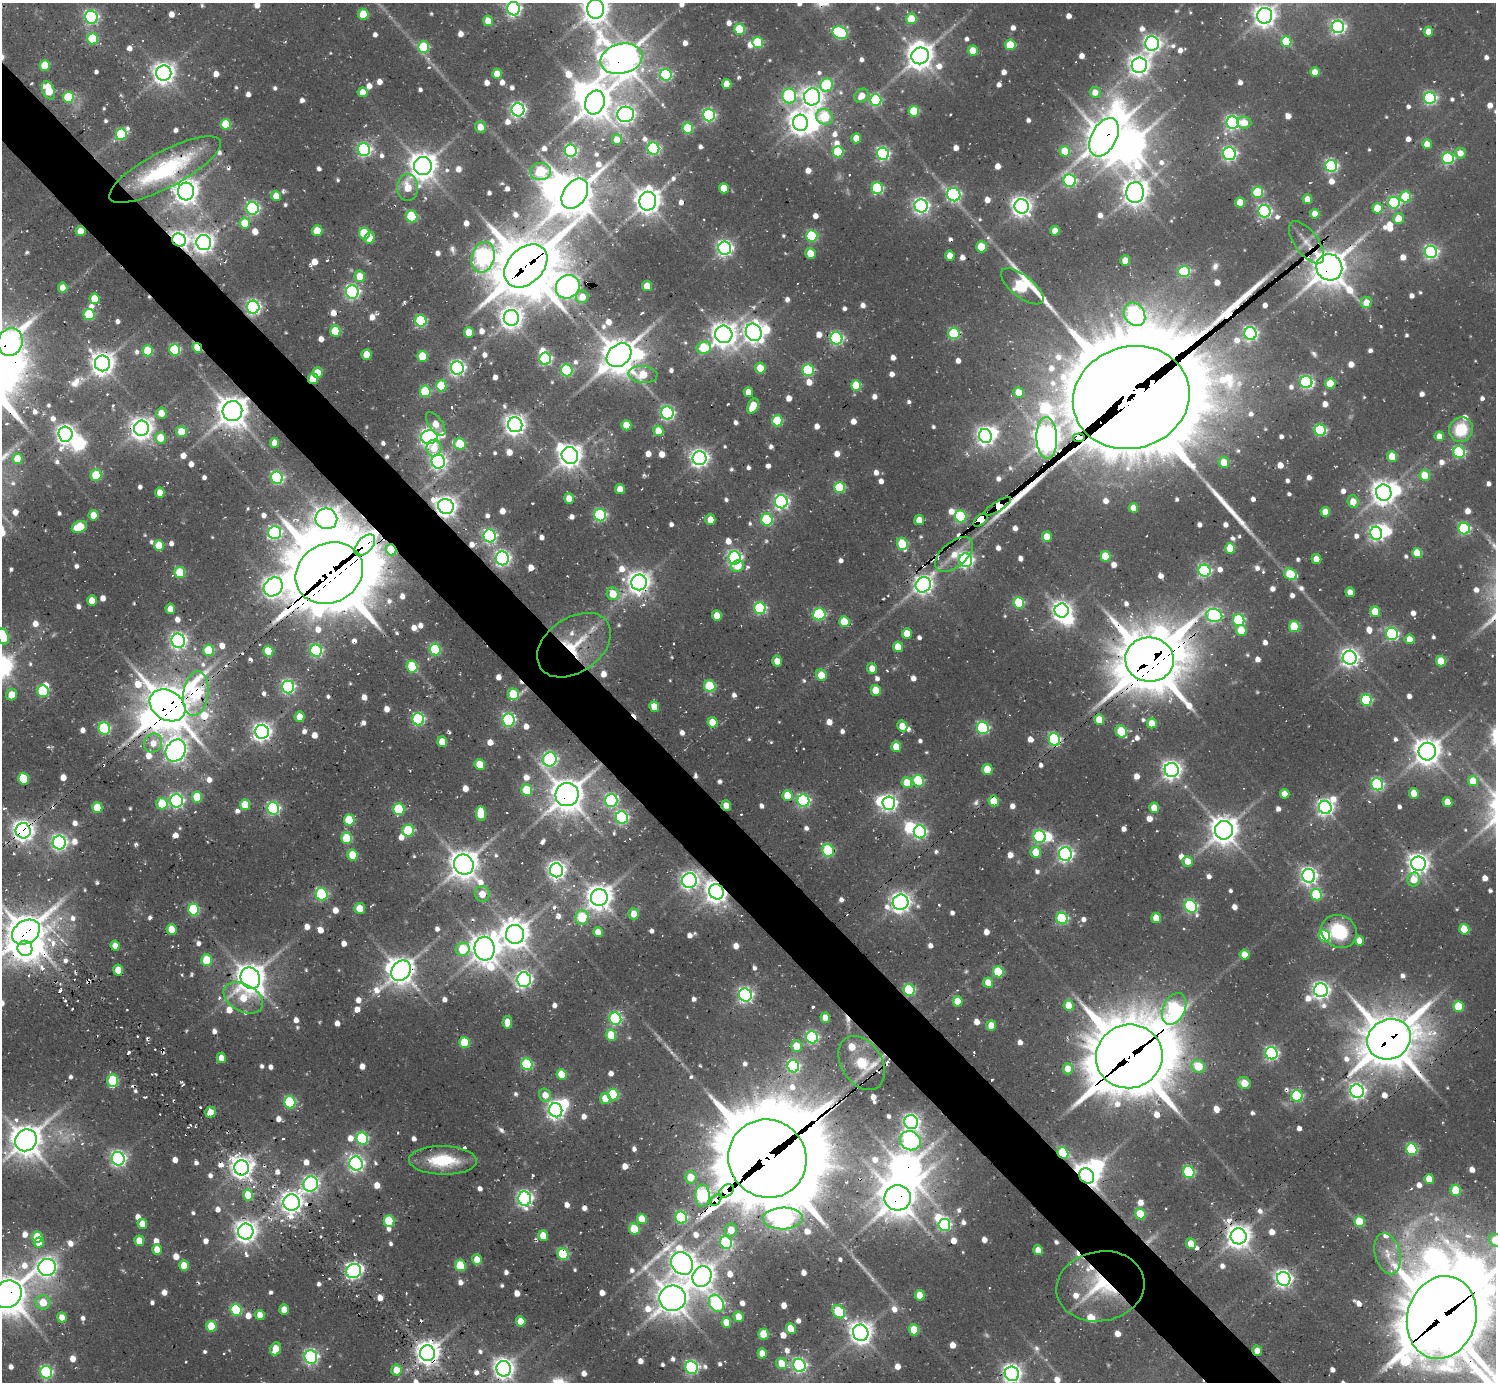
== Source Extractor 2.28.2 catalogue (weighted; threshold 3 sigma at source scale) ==
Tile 11 of 4 x 4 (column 3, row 3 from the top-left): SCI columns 3404-4897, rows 2091-3470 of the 6424 x 6381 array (HDU 1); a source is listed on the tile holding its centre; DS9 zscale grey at full resolution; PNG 1498 x 1384 px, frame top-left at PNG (2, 3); each listed source drawn as its Kron ellipse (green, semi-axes under 4 px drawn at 4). Shown black and unused: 5% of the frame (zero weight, under 2 of 3 exposures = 15% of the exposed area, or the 3 px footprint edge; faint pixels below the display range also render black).
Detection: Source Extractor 2.28.2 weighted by HDU 2 'WHT'; one run over the whole footprint, this tile lists its part. Background 0.135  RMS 0.011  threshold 0.0488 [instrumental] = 3 sigma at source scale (4.5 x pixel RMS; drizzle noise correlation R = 1.50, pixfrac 1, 0.05/0.05 arcsec/px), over >= 5 px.
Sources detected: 1151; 7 too faint to see at this stretch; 34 inside a brighter object's white glare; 30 cosmic-ray / hot-pixel residue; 3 long thin detections or spike segments (spike, bleed or trail) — neither listed nor drawn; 14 inside a brighter listed object's ellipse — not listed separately; of the other 1063, all 500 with FLUX_AUTO >= 12.9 (the completeness limit of this list) listed and drawn (563 fainter detections not listed), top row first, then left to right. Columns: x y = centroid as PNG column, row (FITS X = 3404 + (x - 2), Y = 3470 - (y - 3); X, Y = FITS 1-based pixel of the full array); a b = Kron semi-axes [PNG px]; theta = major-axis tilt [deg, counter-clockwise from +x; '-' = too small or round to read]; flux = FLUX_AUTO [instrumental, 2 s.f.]
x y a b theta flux
514 9 7 6 - 270
596 9 9 8 - 1400
363 14 5 5 - 39
1265 16 8 7 - 900
91 17 6 6 - 220
911 19 5 5 - 48
488 21 5 4 - 18
1338 27 6 6 - 310
740 29 5 5 - 55
1428 32 5 4 - 18
840 33 8 6 -23 150
92 39 5 5 - 68
1286 41 5 5 - 57
758 42 5 5 - 74
1152 43 7 7 - 460
1010 45 5 5 - 54
423 47 6 5 - 81
973 51 5 5 - 24
920 56 9 8 - 1300
621 59 21 15 14 2400
45 65 5 5 - 35
1139 65 8 7 - 770
1315 72 5 5 - 19
164 73 7 7 - 900
497 74 5 5 - 21
666 75 6 5 - 130
727 84 5 5 - 19
826 85 7 6 - 73
49 90 9 6 -67 36
363 92 5 5 - 14
1095 92 5 5 - 15
789 96 7 7 - 160
861 96 8 6 48 14
68 97 5 5 - 70
812 97 8 8 - 800
1430 98 6 6 - 220
876 100 6 5 - 130
595 102 12 9 70 1900
518 110 6 6 - 350
914 111 5 5 - 55
626 114 8 7 - 570
709 115 6 6 - 200
824 117 8 7 - 57
1244 122 7 6 - 17
801 123 8 7 - 940
1233 123 6 6 - 310
226 124 5 5 - 48
480 127 6 5 - 14
688 128 5 5 - 65
121 134 6 5 - 91
1104 137 21 12 62 2500
856 138 5 5 - 19
617 140 5 5 - 22
1427 144 5 4 - 16
653 149 6 6 - 180
364 150 6 6 - 240
571 151 6 6 - 160
1065 151 5 5 - 34
838 152 5 5 - 61
1460 153 5 5 - 13
883 154 6 6 - 240
1229 154 6 6 - 260
1448 158 6 6 - 160
423 166 9 9 - 1500
1331 166 6 5 - 230
165 170 62 18 28 130
540 171 10 8 6 90
1070 181 6 6 - 170
408 187 13 10 -89 27
724 188 5 5 - 28
877 188 6 5 - 110
186 191 9 8 - 1100
1135 192 10 8 86 1300
1258 192 5 5 - 85
575 194 16 11 55 2800
954 195 7 6 - 240
276 196 5 5 - 17
1406 197 5 5 - 64
1307 199 5 5 - 16
648 201 9 8 - 1400
1240 202 5 5 - 28
1394 203 6 6 - 130
921 206 6 6 - 410
1022 206 7 7 - 710
253 208 6 6 - 220
1377 208 5 5 - 33
1264 211 6 6 - 220
1315 214 5 4 - 14
412 216 6 5 - 86
1398 218 5 5 - 22
245 223 5 5 - 31
80 231 5 5 - 17
317 231 5 5 - 22
1055 231 5 4 - 18
364 233 6 5 - 75
812 236 6 5 - 110
370 238 6 5 - 19
179 240 7 6 - 560
1307 242 25 11 -53 25
204 243 8 7 - 740
981 247 5 5 - 36
725 248 6 6 - 380
1431 252 6 6 - 280
810 253 5 5 - 23
950 256 5 4 - 16
483 257 15 11 75 380
1125 261 5 5 - 16
526 266 25 17 45 5500
1329 267 13 12 - 2400
1184 272 6 5 - 130
360 276 6 5 - 22
647 286 5 5 - 22
1022 286 26 11 -38 180
568 287 12 11 - 900
63 288 5 5 - 14
352 292 6 6 - 280
582 297 6 6 - 15
95 299 5 5 - 32
1366 302 5 5 - 17
253 307 6 6 - 330
1134 314 12 10 -55 290
89 315 5 5 - 76
511 318 8 7 - 840
421 321 6 5 - 110
335 331 5 5 - 42
469 332 5 5 - 23
754 332 9 7 -64 740
954 333 6 5 - 97
724 334 9 8 - 1200
1250 334 6 6 - 280
836 338 6 6 - 190
10 342 14 12 73 230
197 348 5 4 - 47
704 348 7 6 - 54
175 350 6 5 - 110
148 351 5 5 - 52
367 354 5 5 - 20
619 355 13 10 40 2700
423 356 5 5 - 40
545 359 6 6 - 200
102 363 8 7 - 1100
457 368 6 6 - 360
760 368 5 5 - 26
567 370 6 5 - 130
808 370 6 5 - 110
318 372 5 5 - 15
643 374 14 8 -4 36
313 379 5 5 - 30
1306 382 6 6 - 190
1330 384 5 5 - 42
856 385 5 5 - 49
441 386 5 5 - 47
425 391 6 5 - 70
748 392 5 5 - 15
1019 392 5 5 - 24
1131 398 59 51 16 38000
753 406 8 5 64 31
232 411 10 9 - 1900
161 413 5 5 - 15
667 413 6 6 - 250
777 421 5 5 - 74
436 424 13 7 -54 16
515 425 7 7 - 760
626 425 5 5 - 26
141 428 7 7 - 990
1461 429 12 11 - 45
1320 430 6 5 - 130
658 431 5 5 - 21
181 432 5 5 - 29
65 434 7 7 - 630
985 436 7 6 - 520
1439 436 5 4 - 14
429 437 8 7 - 510
160 438 6 5 - 24
1047 438 21 10 -88 1400
1079 438 6 4 6 1700
274 443 5 4 - 17
460 444 6 5 - 54
434 448 8 7 - 17
1459 452 6 5 - 130
570 455 9 8 - 1100
1392 456 5 5 - 31
700 458 7 7 - 510
18 459 5 5 - 27
438 462 7 6 - 350
1224 462 5 5 - 21
96 475 6 5 - 50
1425 475 5 5 - 25
277 478 6 6 - 190
840 488 5 5 - 83
620 489 5 5 - 15
160 493 5 5 - 16
1384 493 8 7 - 1100
569 498 5 5 - 15
1353 501 6 5 - 14
781 502 6 6 - 310
446 506 8 7 - 880
998 506 15 5 32 1600
1133 508 5 4 - 14
1325 512 5 4 - 19
94 515 5 5 - 21
600 515 6 6 - 160
960 516 6 6 - 99
326 519 11 10 - 1200
710 520 5 5 - 18
767 520 6 5 - 94
919 520 5 5 - 15
981 520 8 5 40 740
79 527 8 5 23 44
1464 529 6 5 - 140
275 532 6 6 - 230
1376 533 6 6 - 300
490 536 6 6 - 230
1047 537 5 5 - 20
902 544 6 5 - 65
159 545 5 5 - 29
365 545 13 7 48 310
1230 548 5 5 - 29
391 550 5 5 - 44
1417 553 5 5 - 42
954 554 22 12 40 21
1105 556 5 5 - 43
502 558 7 6 - 360
735 558 6 6 - 300
1316 559 5 5 - 18
966 560 7 6 - 300
738 566 7 5 26 16
1204 571 6 6 - 210
180 573 5 5 - 57
329 573 35 29 29 11000
1291 574 6 5 - 56
639 582 8 8 - 960
923 585 8 7 - 580
273 587 10 8 45 800
1350 592 5 4 - 14
613 594 6 6 - 22
92 601 5 5 - 20
1019 603 5 5 - 84
760 608 6 5 - 150
170 609 5 4 - 16
1062 611 7 7 - 640
1375 611 5 5 - 34
819 614 6 6 - 130
1214 615 8 6 -13 260
717 616 5 5 - 19
1239 620 6 5 - 120
844 622 5 5 - 38
1294 627 5 5 - 60
1241 630 5 5 - 31
907 633 5 5 - 20
1392 634 6 6 - 160
3 637 8 5 -70 64
1410 639 5 5 - 19
178 641 7 6 - 420
574 645 41 27 35 66
898 647 5 5 - 22
435 649 6 5 - 110
209 650 6 5 - 65
268 651 5 5 - 34
316 651 6 6 - 170
1350 658 7 7 - 560
1149 660 24 22 -5 7200
777 661 5 5 - 14
1441 661 5 5 - 38
412 667 6 5 - 69
872 668 5 5 - 13
821 675 6 5 - 24
710 686 6 5 - 77
288 687 6 6 - 240
876 690 5 5 - 26
43 691 6 5 - 92
196 693 22 12 81 140
513 694 6 5 - 56
12 695 6 5 - 17
1366 700 6 5 - 110
168 705 19 14 -32 3700
654 707 5 5 - 19
300 717 5 5 - 16
418 719 6 6 - 170
1099 719 5 5 - 24
509 720 6 6 - 200
712 722 5 5 - 23
1152 723 5 5 - 23
902 726 5 5 - 16
104 728 6 5 - 140
983 728 6 6 - 160
1121 731 6 5 - 51
262 732 7 7 - 590
1054 739 6 5 - 160
442 742 5 5 - 23
153 743 10 9 - 14
896 747 5 5 - 25
176 751 11 9 58 950
1427 752 9 8 - 1300
550 759 7 6 - 260
480 764 5 5 - 35
987 769 5 5 - 31
1172 770 7 7 - 640
23 779 6 5 - 47
918 781 6 5 - 85
1473 781 5 5 - 29
907 783 5 5 - 27
1377 784 6 5 - 180
527 790 5 5 - 52
1414 793 5 5 - 22
1285 794 5 4 - 16
567 795 12 11 - 2200
787 796 5 5 - 26
197 797 5 5 - 40
176 801 7 6 - 280
611 801 6 6 - 180
803 801 6 6 - 190
994 801 5 5 - 33
1447 802 5 5 - 24
889 803 7 6 - 380
162 804 6 5 - 44
245 805 5 5 - 31
726 806 5 5 - 15
1325 807 7 6 - 430
97 808 5 5 - 38
273 808 6 6 - 200
1154 808 5 5 - 22
399 809 6 5 - 78
481 814 7 5 -82 46
622 818 6 6 - 210
349 820 5 5 - 57
1224 830 9 9 - 1500
23 831 8 7 - 830
408 831 6 6 - 87
920 832 6 6 - 240
1040 837 6 6 - 130
347 838 5 5 - 60
59 843 7 6 - 360
828 850 6 5 - 110
1036 852 6 5 - 27
1065 854 7 6 - 360
352 855 5 5 - 36
1188 861 5 5 - 14
464 864 10 9 - 1700
1418 864 7 7 - 790
557 870 7 6 - 550
1309 876 7 6 - 470
1414 879 7 6 - 21
689 880 7 7 - 520
716 892 8 7 - 1100
322 894 6 6 - 140
482 894 8 7 - 14
1316 895 6 5 - 67
599 897 8 8 - 1300
901 902 8 7 - 710
1191 906 7 5 -55 200
360 908 5 5 - 26
193 909 6 5 - 96
634 914 6 5 - 16
582 917 7 6 - 50
1062 918 6 5 - 130
1156 918 5 5 - 19
171 929 5 5 - 25
1464 929 5 5 - 40
1339 931 18 16 -29 60
26 932 15 11 34 2900
598 932 5 4 - 13
515 934 9 9 - 1500
1325 936 6 5 - 100
1359 941 5 4 - 14
115 946 5 4 - 13
25 948 8 7 - 980
463 949 7 6 - 51
485 949 12 10 -82 1700
1244 955 5 5 - 17
207 960 5 5 - 46
118 970 5 5 - 21
401 971 11 9 47 1500
998 972 5 5 - 55
250 978 11 9 -58 1700
524 980 7 7 - 400
988 983 5 5 - 21
909 990 6 5 - 100
1321 990 7 7 - 490
745 995 7 6 - 330
243 998 21 13 -28 35
958 1001 5 5 - 21
1069 1005 5 5 - 29
1458 1006 5 5 - 48
1174 1009 17 11 64 220
825 1018 5 4 - 15
615 1019 6 6 - 180
507 1022 6 4 83 15
991 1026 5 5 - 21
611 1035 5 5 - 36
812 1037 6 6 - 170
1389 1039 22 19 28 4700
464 1043 5 5 - 46
796 1046 6 5 - 25
1272 1053 6 6 - 240
1129 1056 33 31 18 9500
221 1058 5 4 - 13
862 1063 29 20 -57 39
527 1064 6 5 - 100
793 1066 6 5 - 180
1198 1066 7 6 - 34
1068 1069 5 5 - 16
562 1074 5 5 - 36
113 1081 6 5 - 75
1244 1083 7 6 - 17
1357 1091 7 6 - 420
613 1094 6 5 - 78
545 1095 7 6 - 13
1297 1096 6 5 - 120
605 1099 5 5 - 18
290 1102 6 5 - 120
556 1110 7 6 - 540
210 1112 5 5 - 15
911 1122 7 6 - 370
362 1139 6 5 - 120
26 1140 11 10 - 2000
910 1141 10 9 - 390
1412 1149 6 5 - 120
1063 1153 6 5 - 73
118 1159 7 6 - 360
767 1159 40 38 -46 18000
443 1160 34 14 -1 51
356 1164 7 6 - 410
241 1168 7 7 - 890
1189 1172 6 5 - 140
1087 1176 8 7 - 1400
691 1177 6 6 - 22
1429 1179 5 5 - 20
311 1184 8 7 - 360
1456 1190 5 5 - 41
726 1191 8 5 36 920
248 1195 5 5 - 28
703 1196 11 7 -89 210
898 1198 13 12 - 2300
525 1199 7 6 - 390
716 1200 7 4 49 540
292 1202 8 8 - 880
1140 1214 5 5 - 48
681 1218 6 5 - 140
783 1218 20 11 1 690
642 1219 5 5 - 23
389 1221 6 5 - 64
1360 1222 5 5 - 48
142 1224 5 5 - 16
944 1225 6 6 - 180
634 1229 6 5 - 50
731 1230 6 6 - 17
246 1231 8 7 - 920
543 1236 5 5 - 23
1239 1236 8 8 - 1100
37 1237 5 5 - 29
1495 1240 7 6 - 25
139 1241 5 5 - 20
726 1242 7 6 - 140
39 1243 5 5 - 20
1191 1244 5 5 - 21
157 1250 5 4 - 16
1038 1250 5 4 - 13
563 1254 6 5 - 110
1388 1254 21 12 -75 19
477 1259 5 5 - 16
682 1263 12 10 -50 1200
460 1265 6 5 - 53
184 1266 5 5 - 24
47 1267 9 8 - 580
354 1271 7 7 - 400
702 1277 11 9 60 1100
1284 1279 7 6 - 510
1100 1286 44 35 10 91
8 1294 15 13 39 2800
920 1295 5 5 - 25
672 1298 13 12 - 2000
43 1302 7 7 - 22
716 1303 9 6 -62 160
236 1310 6 5 - 93
284 1310 5 4 - 16
839 1312 7 5 -48 69
260 1315 5 4 - 14
62 1317 5 4 - 14
738 1317 5 5 - 18
1442 1317 42 34 74 8900
521 1321 5 5 - 17
726 1322 5 4 - 19
211 1326 5 5 - 40
791 1329 5 5 - 29
914 1330 5 5 - 31
861 1333 8 7 - 990
763 1334 5 5 - 33
275 1349 6 5 - 22
1257 1351 5 4 - 14
428 1353 8 7 - 1100
762 1353 5 4 - 15
311 1357 7 6 - 290
782 1364 6 5 - 25
799 1365 7 6 - 290
691 1367 6 6 - 230
504 1369 8 7 - 790
396 1370 5 5 - 20
46 1372 6 6 - 190
1012 1374 7 7 - 590
Overlapping masked pixels (flux is a lower limit): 65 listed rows (the first 20) at x y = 621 59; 1104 137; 575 194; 80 231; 179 240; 1307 242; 526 266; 1329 267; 1022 286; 421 321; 954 333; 10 342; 197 348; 619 355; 313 379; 1131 398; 232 411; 141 428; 1047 438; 1079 438
Isophote crosses this tile's border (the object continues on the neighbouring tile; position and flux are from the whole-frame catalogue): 11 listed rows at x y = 514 9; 596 9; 1265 16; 10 342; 3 637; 26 932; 26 1140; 1495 1240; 8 1294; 1442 1317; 1012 1374